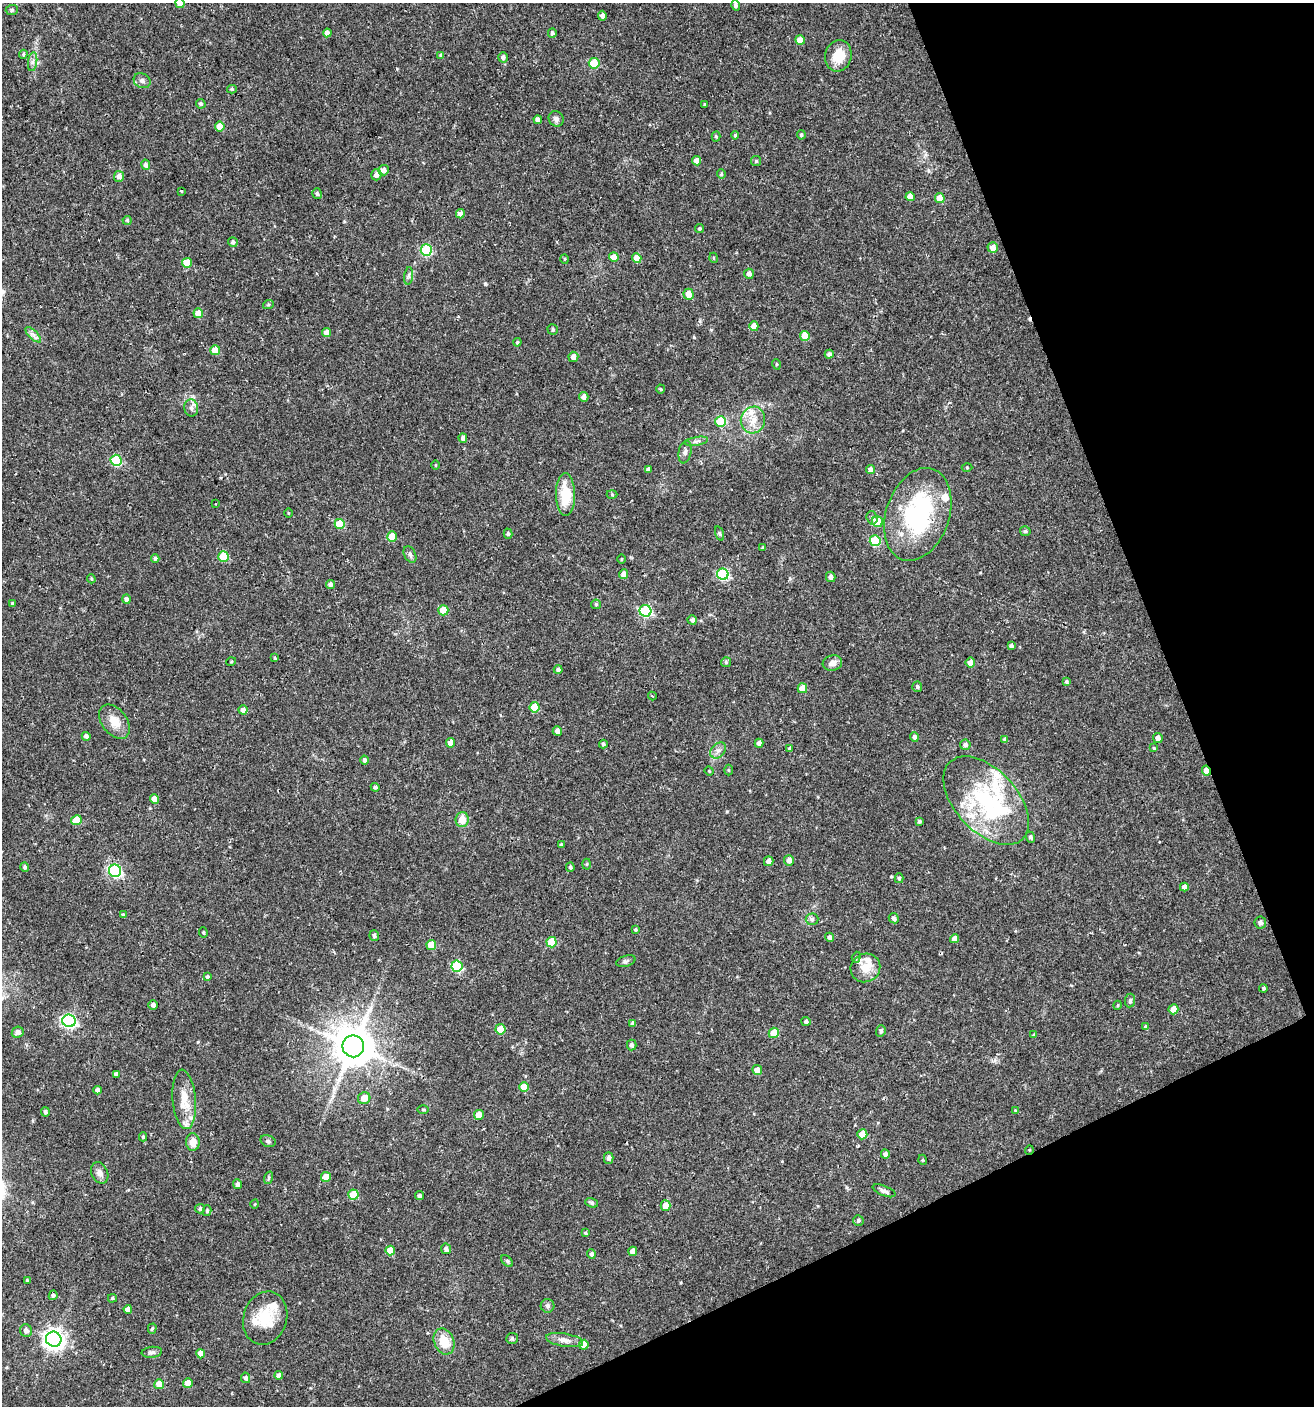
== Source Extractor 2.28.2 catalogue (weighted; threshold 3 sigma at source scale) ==
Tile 12 of 4 x 4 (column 4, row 3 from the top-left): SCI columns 4020-5331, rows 1405-2808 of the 5473 x 5615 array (HDU 1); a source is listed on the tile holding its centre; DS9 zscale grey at full resolution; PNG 1316 x 1408 px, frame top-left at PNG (2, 3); each listed source drawn as its Kron ellipse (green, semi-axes under 4 px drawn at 4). Shown black and unused: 20% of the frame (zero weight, under 2 of 3 exposures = <1% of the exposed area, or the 3 px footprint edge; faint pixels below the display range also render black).
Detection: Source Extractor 2.28.2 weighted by HDU 2 'WHT'; one run over the whole footprint, this tile lists its part. Background 0.0247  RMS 0.0041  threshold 0.0186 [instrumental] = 3 sigma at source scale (4.5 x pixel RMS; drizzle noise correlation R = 1.50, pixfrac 1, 0.0396/0.0396 arcsec/px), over >= 5 px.
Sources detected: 249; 2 cosmic-ray / hot-pixel residue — neither listed nor drawn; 11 inside a brighter listed object's ellipse — not listed separately; the other 236 listed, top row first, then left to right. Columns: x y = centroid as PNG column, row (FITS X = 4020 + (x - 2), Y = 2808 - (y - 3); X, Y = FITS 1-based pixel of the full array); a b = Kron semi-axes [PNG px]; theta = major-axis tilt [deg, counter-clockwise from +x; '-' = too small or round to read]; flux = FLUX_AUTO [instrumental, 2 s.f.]
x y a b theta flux
180 3 5 4 - 2.3
736 5 5 4 - 0.98
12 10 6 5 - 0.79
602 16 5 4 - 1.5
327 33 4 4 - 2.3
552 33 5 4 - 0.72
800 40 5 4 - 3.1
23 54 4 3 - 0.56
441 55 4 4 - 0.52
838 56 16 13 73 7.9
503 57 5 5 - 1.1
33 62 9 4 82 1.2
594 63 5 5 - 11
142 81 9 7 -28 1.3
232 89 5 4 - 0.59
201 104 5 4 - 0.74
705 104 3 3 - 0.62
556 119 8 7 - 1.4
538 120 4 4 - 1.3
220 127 5 4 - 5.1
735 135 4 4 - 0.51
801 135 4 4 - 0.7
716 137 5 4 - 0.49
696 161 4 4 - 2.6
756 161 5 5 - 0.5
146 165 5 4 - 1.2
383 170 5 5 - 2.2
721 174 4 4 - 0.47
376 175 5 5 - 1.6
119 176 5 5 - 2
181 191 3 2 - 0.32
317 194 5 4 - 0.8
910 196 4 4 - 3.1
940 198 5 4 - 5.4
460 214 4 4 - 2
127 220 4 4 - 0.47
700 229 4 4 - 0.7
233 242 5 5 - 1.2
993 247 5 5 - 2.8
426 250 5 5 - 31
614 257 5 5 - 4.2
637 258 5 4 - 4.5
714 258 5 3 - 0.35
565 259 5 3 - 0.39
187 263 5 5 - 7.7
749 274 5 4 - 1.6
409 276 9 4 82 1
689 294 5 5 - 4.6
268 305 5 3 - 0.45
198 313 5 5 - 4.8
754 326 5 4 - 3.1
553 330 5 5 - 0.65
326 333 4 4 - 2.5
33 335 10 3 -45 1.2
805 336 5 5 - 5.8
517 342 4 3 - 0.44
215 350 5 5 - 7
829 354 4 4 - 1.3
573 357 5 5 - 2.2
776 364 5 3 - 0.39
661 389 4 4 - 0.44
584 397 5 4 - 1.6
191 408 8 7 - 1.7
753 420 13 12 - 5.2
721 421 5 5 - 12
463 438 4 4 - 1.2
697 441 12 3 10 1
685 452 11 6 80 1.5
116 460 5 5 - 24
436 465 4 3 - 0.31
967 468 5 3 - 0.38
648 469 4 3 - 0.93
870 470 5 4 - 2.2
566 495 21 9 -90 13
612 495 5 3 - 0.4
216 504 3 3 - 0.91
288 513 5 3 - 0.35
918 514 48 31 71 53
872 518 7 5 -73 0.91
877 522 5 5 - 8.6
340 524 5 5 - 13
1025 531 5 5 - 0.76
508 534 5 4 - 0.64
720 534 7 3 -71 0.57
392 536 5 5 - 7.7
875 541 5 5 - 18
763 548 4 3 - 0.43
410 554 9 5 -64 0.99
223 556 5 5 - 14
155 558 4 4 - 0.86
621 559 4 3 - 0.36
624 574 5 4 - 2.2
723 574 5 5 - 36
831 577 5 4 - 1.3
91 579 4 3 - 0.5
330 584 4 4 - 1.3
126 599 5 4 - 1.3
12 603 3 3 - 0.4
596 604 5 4 - 0.53
443 610 5 5 - 8.4
645 611 6 6 - 40
692 620 5 4 - 1.1
1011 646 4 3 - 1
275 658 4 4 - 0.45
231 662 5 3 - 0.37
726 662 5 5 - 0.52
832 663 10 7 16 2.5
970 663 5 5 - 2.6
558 670 4 4 - 0.99
1066 681 4 3 - 0.67
917 687 5 5 - 0.78
802 688 5 5 - 4.5
652 696 4 3 - 0.33
534 707 5 5 - 10
243 710 4 4 - 1.6
115 722 19 12 -53 5.6
557 731 5 4 - 1.6
86 736 4 4 - 1.1
914 737 5 4 - 1.3
1158 738 5 4 - 2.3
1005 739 4 4 - 0.88
450 743 5 4 - 3
759 743 4 4 - 1.9
603 744 4 3 - 0.77
965 745 5 5 - 1.2
790 748 4 4 - 0.73
1154 748 4 4 - 0.42
718 750 9 6 47 1.7
365 760 4 4 - 1.1
728 770 5 3 - 0.44
709 771 4 4 - 0.38
1206 771 5 4 - 3.9
375 787 4 4 - 0.72
154 799 5 4 - 2.6
986 801 53 31 -47 44
462 819 7 6 - 4.5
76 820 5 5 - 7.9
919 822 4 3 - 0.53
1030 837 5 4 - 0.81
561 845 4 3 - 0.69
789 860 5 5 - 2
769 861 5 4 - 2
587 864 5 3 - 0.4
25 867 5 4 - 0.77
570 867 4 4 - 0.83
115 871 6 6 - 57
899 878 5 4 - 0.63
1184 887 4 4 - 1.6
123 915 4 3 - 0.46
894 918 5 5 - 1.2
812 919 6 6 - 0.92
1260 922 6 6 - 1.5
635 929 4 4 - 0.59
203 932 5 4 - 0.51
374 936 5 5 - 0.92
829 937 4 4 - 1.3
955 939 4 4 - 2.6
551 942 5 5 - 10
431 945 5 5 - 7.1
856 957 6 4 70 0.52
626 961 10 5 16 1.1
457 966 5 5 - 27
865 968 15 14 - 5.9
207 976 4 4 - 0.72
1263 988 4 4 - 0.69
1130 1001 7 5 84 0.84
153 1005 4 4 - 1.4
1118 1005 5 3 - 0.41
1173 1009 5 5 - 3.6
69 1021 7 6 - 84
806 1021 5 4 - 0.84
633 1023 4 4 - 1.3
1146 1026 4 4 - 0.61
500 1029 5 5 - 6.9
881 1031 6 4 74 1
18 1032 6 5 - 1.5
774 1033 5 5 - 7.5
1034 1035 4 4 - 0.53
632 1045 5 5 - 0.99
353 1046 11 10 - 1400
757 1070 5 4 - 3
116 1074 4 4 - 1.4
524 1087 5 5 - 5.7
98 1090 4 4 - 1.7
364 1098 6 5 - 4.3
184 1099 30 11 -85 8.7
423 1110 6 4 -1 0.47
1015 1110 4 4 - 0.42
45 1112 5 4 - 0.93
479 1115 5 5 - 6
862 1134 5 5 - 7.1
143 1137 4 4 - 0.61
268 1141 8 5 -16 0.87
193 1142 9 7 90 4
1029 1150 5 3 - 0.34
885 1154 4 4 - 1.2
609 1158 5 4 - 1.5
923 1160 5 3 - 0.38
100 1173 11 8 -65 2.2
326 1177 5 5 - 6.3
268 1178 6 4 71 0.6
238 1184 5 4 - 1.3
884 1191 12 5 -22 1.3
353 1195 5 5 - 11
419 1195 5 4 - 0.83
592 1203 7 4 -18 0.81
255 1204 4 3 - 0.29
665 1206 5 5 - 4.2
200 1209 5 4 - 1
207 1211 5 4 - 0.68
858 1220 5 5 - 0.87
585 1233 4 3 - 0.6
446 1249 5 5 - 1.3
390 1251 5 5 - 5.7
633 1251 4 4 - 3.1
591 1254 5 4 - 1
507 1261 7 4 -45 0.65
27 1280 4 3 - 0.4
53 1295 5 4 - 0.75
112 1298 4 4 - 0.56
547 1306 7 7 - 1.1
128 1309 4 4 - 2.5
265 1318 27 21 72 12
152 1329 5 4 - 0.57
26 1331 6 6 - 1.6
512 1338 6 5 - 0.65
54 1339 8 7 - 240
565 1340 19 6 -10 2.6
444 1341 13 10 -69 7.9
584 1345 5 5 - 4.8
152 1352 10 5 6 1.1
201 1354 4 4 - 3.6
279 1375 4 4 - 1.9
246 1378 5 4 - 1.2
188 1383 5 5 - 5.5
159 1384 5 5 - 6
Overlapping masked pixels (flux is a lower limit): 2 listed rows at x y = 1206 771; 1029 1150
Isophote crosses this tile's border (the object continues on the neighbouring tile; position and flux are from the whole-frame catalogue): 1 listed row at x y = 180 3
Unlisted compact peaks at least as high as the median listed source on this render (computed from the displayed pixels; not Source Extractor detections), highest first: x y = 485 284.